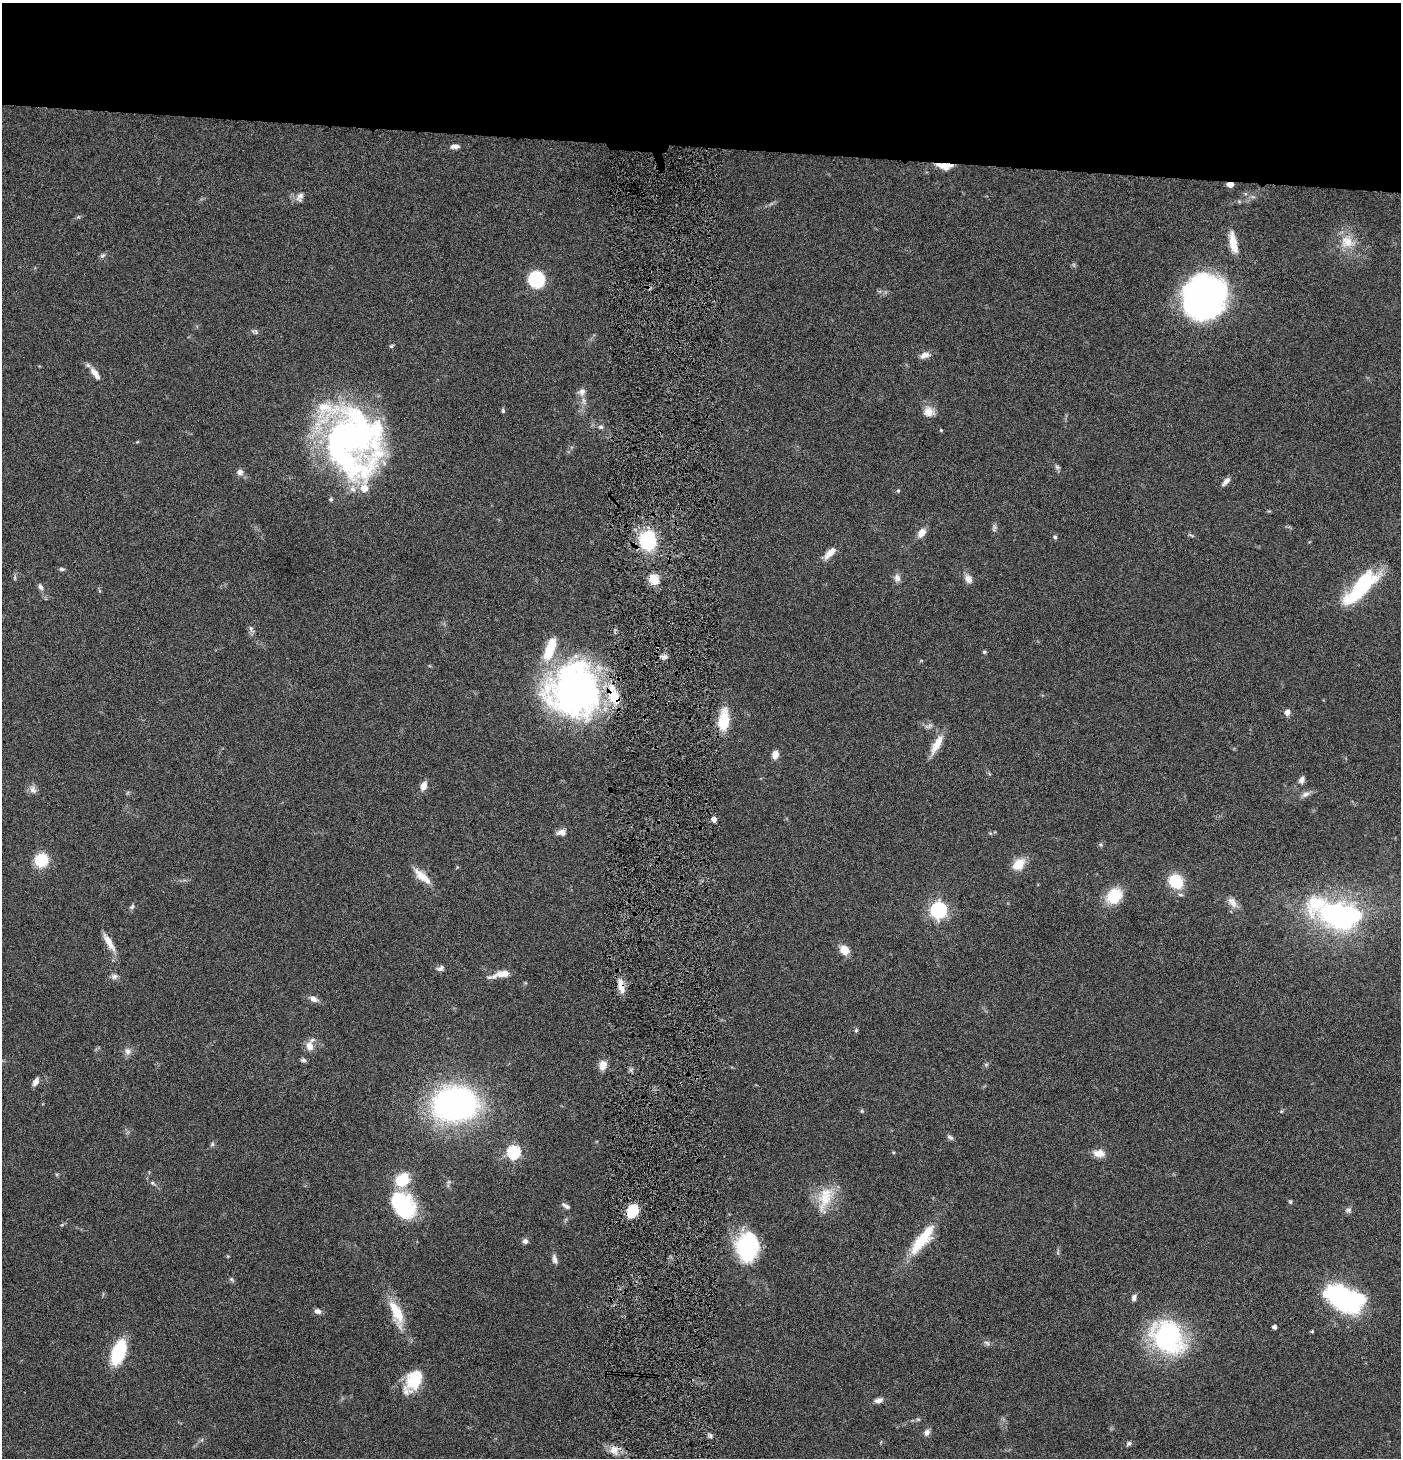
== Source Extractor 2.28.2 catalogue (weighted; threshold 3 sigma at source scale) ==
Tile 2 of 3 x 3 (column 2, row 1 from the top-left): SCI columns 1546-2944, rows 2914-4369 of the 4442 x 4371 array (HDU 1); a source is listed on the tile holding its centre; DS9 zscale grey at full resolution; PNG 1403 x 1460 px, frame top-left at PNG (2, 3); no overlay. Shown black and unused: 10% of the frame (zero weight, under 4 of 8 exposures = <1% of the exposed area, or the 3 px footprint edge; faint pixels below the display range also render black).
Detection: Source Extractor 2.28.2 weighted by HDU 2 'WHT'; one run over the whole footprint, this tile lists its part. Background 0.0678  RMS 0.0042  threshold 0.0172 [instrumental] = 3 sigma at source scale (4.09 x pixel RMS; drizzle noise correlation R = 1.36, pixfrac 0.8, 0.05/0.05 arcsec/px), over >= 5 px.
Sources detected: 124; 1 too faint to see at this stretch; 5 inside a brighter object's white glare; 1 cosmic-ray / hot-pixel residue — not listed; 9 inside a brighter listed object's ellipse — not listed separately; the other 108 listed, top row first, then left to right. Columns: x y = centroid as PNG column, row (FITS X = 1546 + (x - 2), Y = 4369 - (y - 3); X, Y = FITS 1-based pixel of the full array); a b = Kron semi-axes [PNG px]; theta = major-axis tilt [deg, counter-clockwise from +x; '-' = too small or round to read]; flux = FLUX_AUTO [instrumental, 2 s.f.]
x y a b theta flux
455 146 9 5 4 1.9
942 165 17 8 -10 4
1230 184 5 4 - 4.8
300 196 13 8 39 2.3
1253 197 7 4 -18 0.71
78 217 6 4 18 0.56
1347 242 20 17 -18 7.9
1233 243 23 7 -79 6.4
102 256 8 5 18 0.81
536 279 12 12 - 26
1205 297 35 32 63 170
255 332 10 6 -15 0.93
391 346 6 5 - 0.59
925 355 13 7 17 2.4
95 374 18 7 -54 3.4
582 392 10 10 - 2
503 411 7 5 -76 0.61
929 412 14 12 -32 3.9
601 427 7 6 - 0.9
941 430 4 4 - 0.37
347 439 72 57 -55 150
137 442 6 3 19 0.36
1057 467 6 6 - 0.83
240 472 8 8 - 1.7
1226 481 14 5 46 1.7
898 491 5 4 - 0.53
331 499 5 5 - 0.63
994 528 12 5 76 1
921 533 11 8 53 3.1
1055 537 5 4 - 0.84
647 540 16 14 83 29
830 553 17 7 45 3.8
61 569 6 5 - 0.73
897 578 11 8 -63 1.8
654 579 13 11 -64 5.4
968 579 12 8 -58 2.3
40 587 9 6 -62 1.3
1359 588 46 19 39 26
251 628 8 6 -70 1
984 652 5 4 - 0.59
664 657 8 6 23 1.4
574 690 56 53 89 140
1287 712 8 7 - 1.7
724 721 21 10 86 14
937 744 27 8 62 5.9
775 755 8 6 74 3
1301 780 9 7 64 1.7
424 786 11 7 73 2.7
33 790 12 8 -60 2.1
1305 794 12 7 22 1.9
714 819 4 4 - 2.4
561 832 10 7 7 2.2
1101 845 5 4 - 0.53
41 860 11 11 - 14
1019 864 18 12 45 5.7
421 876 25 11 -49 5.3
1176 881 13 12 - 15
1114 896 17 14 49 13
1232 902 17 10 -56 2.9
132 907 8 5 50 0.88
938 910 7 7 - 110
1340 915 41 24 -12 92
109 942 25 7 -59 4.3
844 950 9 8 - 5.6
440 968 10 6 22 1.3
503 973 20 7 9 4.9
114 976 9 7 3 1.4
621 986 19 7 -79 4.5
313 999 9 7 -28 2.2
856 1030 5 4 - 0.72
309 1046 13 10 -85 3.2
128 1051 11 9 -75 1.9
303 1060 8 5 -9 0.78
602 1065 14 9 85 3
36 1082 10 6 62 2
455 1104 30 23 2 150
862 1111 5 4 - 0.48
950 1137 9 5 -35 1
212 1144 6 5 - 0.68
514 1152 6 6 - 53
1099 1153 12 8 -3 4.2
152 1183 7 5 -37 0.78
825 1198 36 17 62 11
1290 1202 6 4 -88 0.54
403 1205 31 22 -52 31
565 1206 13 5 -31 1.3
1348 1210 9 6 19 1.1
632 1211 12 10 65 11
62 1225 5 4 - 0.49
922 1239 46 13 52 15
525 1241 7 6 - 1.3
748 1246 28 20 86 38
554 1259 13 6 -77 1.7
232 1279 7 5 -55 0.72
1134 1298 8 6 72 1.4
1344 1299 41 24 -38 47
317 1311 9 7 -21 1.4
397 1313 36 13 -69 12
1274 1327 4 4 - 1.4
1312 1331 3 3 - 0.61
1168 1336 32 25 -45 65
987 1343 9 4 -36 0.95
118 1352 21 10 70 29
413 1381 25 14 61 15
879 1400 12 6 18 1.7
927 1432 9 7 60 1.6
1129 1444 7 5 19 0.91
614 1450 12 10 30 3.4
Overlapping masked pixels (flux is a lower limit): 3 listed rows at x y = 942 165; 1230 184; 621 986